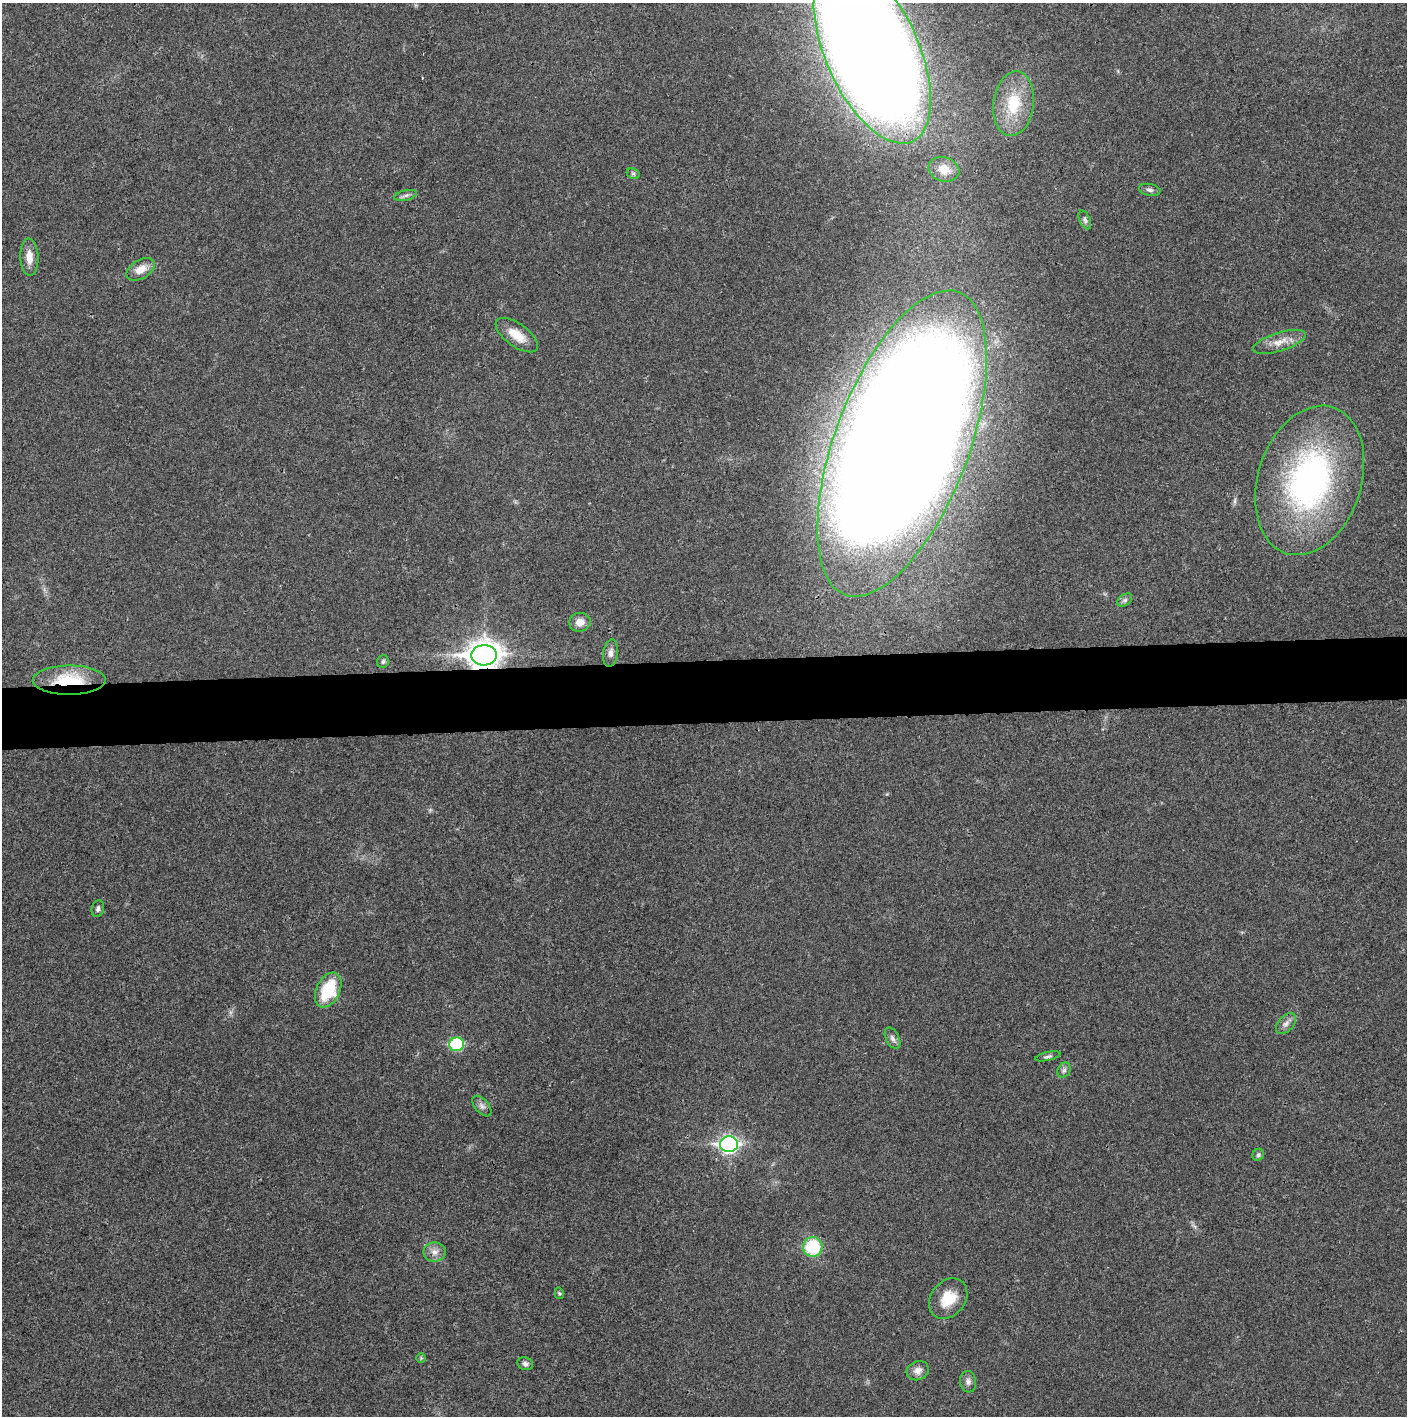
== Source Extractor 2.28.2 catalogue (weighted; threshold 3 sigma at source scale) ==
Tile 5 of 3 x 3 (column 2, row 2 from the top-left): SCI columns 1407-2811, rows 1415-2828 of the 4221 x 4243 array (HDU 1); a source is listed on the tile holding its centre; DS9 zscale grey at full resolution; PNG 1409 x 1418 px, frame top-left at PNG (2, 3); each listed source drawn as its Kron ellipse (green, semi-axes under 4 px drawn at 4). Shown black and unused: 4% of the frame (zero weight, under 3 of 4 exposures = <1% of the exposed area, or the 3 px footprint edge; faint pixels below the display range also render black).
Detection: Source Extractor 2.28.2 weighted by HDU 2 'WHT'; one run over the whole footprint, this tile lists its part. Background 0.021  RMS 0.0042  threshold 0.0188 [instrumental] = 3 sigma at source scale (4.5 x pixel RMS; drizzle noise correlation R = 1.50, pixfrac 1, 0.05/0.05 arcsec/px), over >= 5 px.
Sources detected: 38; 1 cosmic-ray / hot-pixel residue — neither listed nor drawn; the other 37 listed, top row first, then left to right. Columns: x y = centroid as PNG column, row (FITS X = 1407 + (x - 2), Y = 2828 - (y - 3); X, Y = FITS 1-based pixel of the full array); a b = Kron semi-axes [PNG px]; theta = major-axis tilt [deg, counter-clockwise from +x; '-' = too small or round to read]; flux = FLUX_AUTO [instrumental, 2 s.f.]
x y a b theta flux
872 52 98 46 -66 1500
1014 104 32 20 82 18
944 169 16 12 -18 5.7
633 174 7 5 -28 0.79
1150 190 11 6 -10 1.3
405 195 11 5 14 1.4
1085 220 10 5 -66 1.1
29 257 19 9 -88 5
141 269 15 9 31 5
517 335 24 11 -36 7.5
1279 342 27 9 17 5.5
902 444 162 67 69 2100
1310 480 77 51 72 130
1125 600 8 5 36 1.1
580 622 11 9 5 3.7
611 653 14 7 81 2.2
484 655 13 10 5 570
383 662 6 5 - 0.91
69 680 36 14 0 22
98 909 8 6 74 1.3
328 990 18 11 64 20
1286 1024 12 7 47 2
892 1038 11 6 -64 1.6
457 1044 7 7 - 32
1048 1056 13 4 13 0.98
1064 1070 8 6 62 1.2
482 1106 12 6 -50 1.6
729 1144 9 8 - 140
1258 1155 6 5 - 0.83
813 1247 10 10 - 21
434 1252 11 9 -1 2.9
559 1293 6 4 -76 0.55
948 1299 22 17 51 10
421 1358 5 5 - 0.51
525 1364 8 6 -22 1.3
918 1371 11 9 23 3
968 1382 11 8 -81 1.8
Overlapping masked pixels (flux is a lower limit): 3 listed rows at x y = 902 444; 484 655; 69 680
Isophote crosses this tile's border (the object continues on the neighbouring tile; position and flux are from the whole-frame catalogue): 1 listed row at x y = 872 52